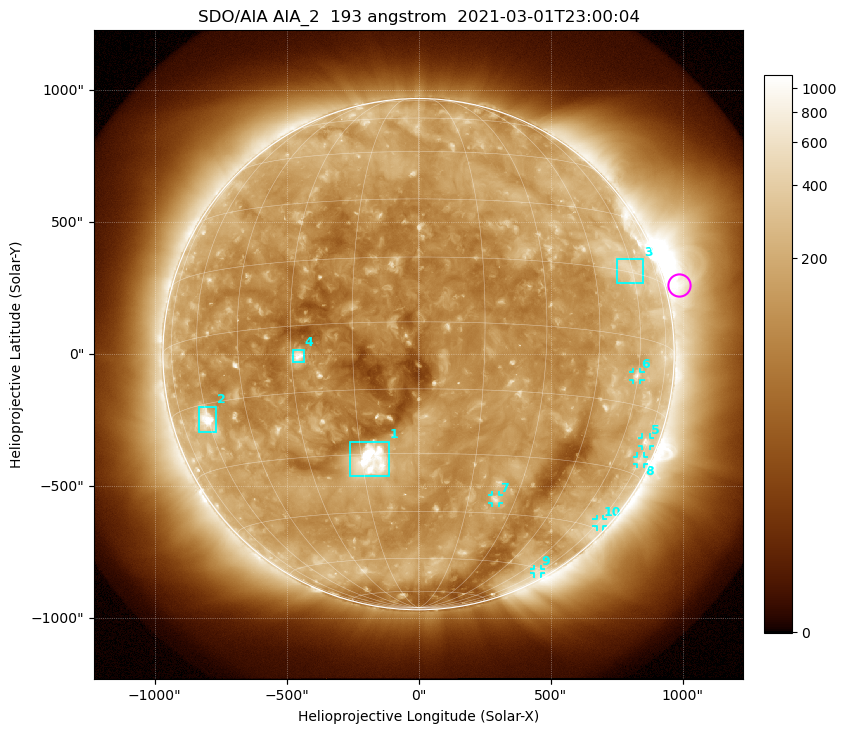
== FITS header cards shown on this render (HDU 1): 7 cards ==
TELESCOP= 'SDO/AIA '           / For AIA: SDO/AIA
INSTRUME= 'AIA_2   '           / For AIA: AIA_ATA1, AIA_ATA2, AIA_ATA3 or AIA_AT
WAVELNTH=                  193 / [angstrom] Wavelength
WAVEUNIT= 'angstrom'           / Wavelength unit: angstrom
DATE-OBS= '2021-03-01T23:00:04.846' / [ISO] Date when observation started; ISO 8
CTYPE1  = 'HPLN-TAN'           / CTYPE1: HPLN
CTYPE2  = 'HPLT-TAN'           / CTYPE2: HPLT

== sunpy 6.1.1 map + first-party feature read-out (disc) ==
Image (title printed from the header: SDO/AIA AIA_2  193 angstrom  2021-03-01T23:00:04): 1024 x 1024 px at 2.4 arcsec/px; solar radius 968 arcsec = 404 px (full disc in frame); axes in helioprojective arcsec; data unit not stated in the header (colour bar unlabelled)
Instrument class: DISC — disc imager (sunpy class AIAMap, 193 A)
Bright regions (active regions / flare kernels): reference = the median radial profile (limb darkening/brightening removed); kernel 9 px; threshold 5 sigma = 226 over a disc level ~120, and >= 1.15x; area >= 12 px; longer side >= 10 px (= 24 arcsec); searched inside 0.97 R_sun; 10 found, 10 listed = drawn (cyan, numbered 1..; 6 of them under ~33 arcsec drawn as corner ticks so the feature stays visible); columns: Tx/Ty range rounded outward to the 5 arcsec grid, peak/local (2 s.f.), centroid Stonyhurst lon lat
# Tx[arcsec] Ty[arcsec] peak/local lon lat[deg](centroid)
1 -260..-110 -465..-330 16 -13 -32
2 -835..-765 -295..-200 8.9 -60 -18
3 750..855 270..360 2.7 +59 +16
4 -480..-435 -30..20 9.1 -28 -7
5 845..875 -350..-315 3.1 +74 -22
6 810..840 -95..-65 3.7 +60 -9
7 275..305 -565..-535 4.6 +23 -41
8 825..855 -415..-385 2.4 +75 -26
9 435..465 -830..-810 2.3 +71 -61
10 675..700 -655..-625 2.2 +76 -43
Off-limb structures (1.02-1.3 R_sun): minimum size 162 px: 8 found; the strongest spans PA ~235..320 deg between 1.02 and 1.3 R_sun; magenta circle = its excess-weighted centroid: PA ~285 deg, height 1.05 R_sun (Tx ~990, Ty ~260 arcsec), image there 3.4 x the reference